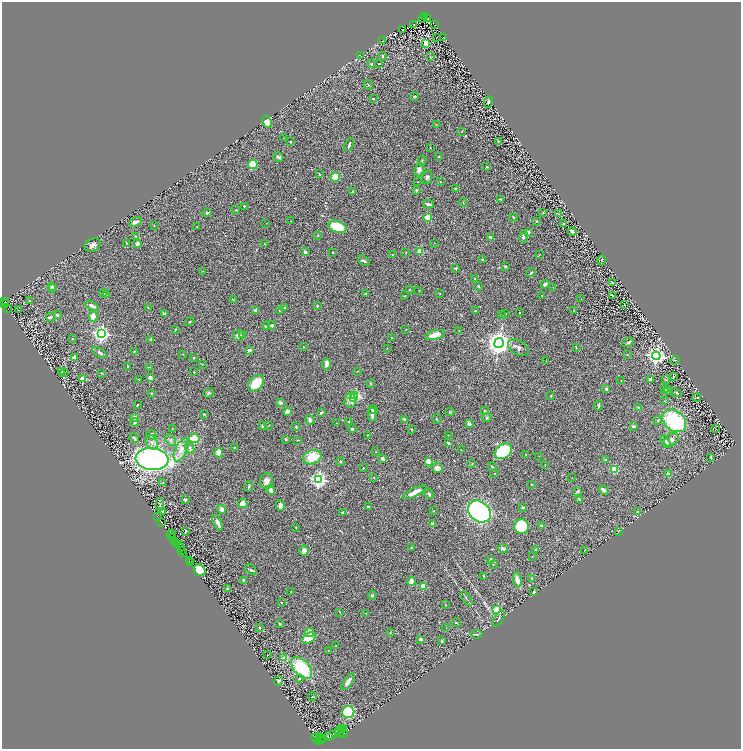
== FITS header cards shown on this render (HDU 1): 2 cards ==
NAXIS1  =                 1478
NAXIS2  =                 1493

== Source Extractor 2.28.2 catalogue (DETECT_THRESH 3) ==
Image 1478 x 1493 px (HDU 1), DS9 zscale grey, zoomed out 1/2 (1 PNG px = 2 x 2 image px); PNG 743 x 751 px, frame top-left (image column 2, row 1493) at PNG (2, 2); each listed source drawn as its Kron ellipse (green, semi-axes under 4 px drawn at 4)
Background 0.862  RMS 0.067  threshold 0.201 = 3 sigma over >= 5 px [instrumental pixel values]
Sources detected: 386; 35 cannot appear on this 1/2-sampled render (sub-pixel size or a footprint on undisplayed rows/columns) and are neither listed nor drawn; the other 351 listed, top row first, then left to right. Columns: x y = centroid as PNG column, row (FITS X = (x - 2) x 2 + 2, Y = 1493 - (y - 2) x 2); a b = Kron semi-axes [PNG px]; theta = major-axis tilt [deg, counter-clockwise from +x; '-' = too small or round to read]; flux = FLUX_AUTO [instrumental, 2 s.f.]
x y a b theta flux
425 16 2 2 - 9
423 19 2 1 - 3.9
428 19 2 2 - 2.7
414 25 2 1 - 3.7
435 25 2 1 - 2.9
402 29 2 1 - 3.8
437 37 2 1 - 3
443 37 3 1 - 3.1
382 41 2 1 - 3.4
426 43 4 3 - 140
360 55 3 1 - 3.6
382 56 4 3 - 12
430 56 2 2 - 5.3
371 64 2 2 - 9.2
379 64 2 1 - 3.3
368 85 5 2 - 9.2
415 96 4 3 - 13
373 99 2 2 - 20
488 102 6 2 81 21
267 122 6 4 -64 130
436 125 3 2 - 5.9
462 131 2 1 - 3.6
284 138 2 1 - 3.9
290 141 2 2 - 11
498 141 3 2 - 8.1
349 145 6 2 69 29
430 148 2 1 - 5.8
278 157 5 4 - 21
439 157 3 3 - 10
422 161 5 2 - 10
253 164 5 4 - 250
487 167 3 2 - 6.9
419 170 7 4 80 48
319 174 4 3 - 9.3
335 177 5 4 - 180
427 177 7 5 74 29
418 182 2 1 - 5.8
440 182 2 2 - 9.8
455 188 3 2 - 13
416 190 3 3 - 15
352 191 4 2 - 14
500 199 4 3 - 8.4
463 202 4 2 - 5.9
428 204 5 2 - 30
244 206 2 2 - 16
236 210 3 2 - 7.9
207 213 4 3 - 18
543 213 3 2 - 6.1
558 214 2 2 - 4.7
427 218 3 3 - 140
513 218 4 2 - 7.1
290 221 2 1 - 5.3
537 221 2 2 - 12
135 222 7 4 24 51
266 223 2 1 - 4
563 224 3 2 - 12
154 226 2 2 - 3.5
197 226 2 2 - 4.1
337 227 9 5 -19 350
529 232 2 2 - 66
572 232 4 2 - 22
318 235 3 2 - 6
136 236 3 3 - 11
523 236 6 4 86 30
490 237 3 2 - 15
126 243 2 2 - 6.1
137 243 3 3 - 65
435 243 2 1 - 2.9
264 244 2 2 - 3.8
93 245 8 6 27 49
420 251 3 2 - 380
305 252 3 3 - 37
333 252 2 2 - 9.8
406 252 4 1 - 4.1
393 255 2 2 - 4.3
539 255 3 2 - 4.7
482 259 2 2 - 9.2
601 260 5 3 - 12
364 261 6 3 -41 18
505 266 3 2 - 15
456 268 3 3 - 16
203 271 3 2 - 4
531 273 5 2 - 19
475 278 2 2 - 5.9
612 283 3 2 - 8.1
545 284 5 3 - 27
52 286 4 3 - 39
479 286 3 2 - 13
52 288 3 3 - 60
553 288 2 1 - 4.5
410 289 3 2 - 6
419 291 3 2 - 4.8
103 293 4 2 - 6.5
366 294 4 2 - 14
440 294 3 2 - 7
106 295 3 3 - 11
612 295 2 1 - 5.9
405 296 3 2 - 5.7
542 296 2 1 - 4.7
581 299 2 1 - 3.9
233 300 3 2 - 14
29 301 3 2 - 15
4 302 2 2 - 110
6 302 2 1 - 110
5 304 2 1 - 48
624 304 3 1 - 5.8
92 306 7 3 -26 56
317 306 3 2 - 16
148 308 3 2 - 5.9
284 308 4 2 - 9.7
7 309 2 1 - 16
19 310 2 1 - 8
256 310 4 2 - 26
279 311 3 2 - 9
475 311 2 2 - 13
574 311 2 2 - 8.5
506 313 2 2 - 5.3
519 313 2 2 - 7.8
164 314 4 3 - 19
57 315 2 2 - 53
502 315 2 2 - 15
93 316 5 3 - 97
50 317 4 3 - 34
190 322 5 3 - 12
272 325 4 3 - 21
266 326 4 3 - 14
175 329 3 2 - 7.8
406 330 2 1 - 3.9
459 331 2 1 - 6.1
101 334 4 4 - 4100
242 334 4 3 - 15
435 335 10 4 14 130
238 336 5 5 - 28
392 338 2 2 - 11
73 339 2 2 - 20
151 340 3 2 - 16
628 342 6 3 28 23
499 343 5 4 - 13000
303 347 3 2 - 8.3
387 348 2 2 - 5.2
518 348 11 7 -31 53
576 348 3 2 - 7.7
249 350 3 2 - 42
134 351 3 2 - 8.5
100 353 8 3 -33 24
183 354 3 2 - 4.4
627 354 3 2 - 5.6
656 356 4 4 - 5200
74 358 3 3 - 64
194 358 2 2 - 9.2
675 360 4 2 - 6.1
546 361 2 2 - 3.5
202 364 3 2 - 5.6
326 364 5 3 - 92
128 366 3 2 - 6.9
149 367 3 2 - 8.6
357 371 2 2 - 4.3
62 372 2 1 - 7.2
64 372 2 1 - 3.3
194 372 3 2 - 7.6
102 373 3 2 - 6.8
673 377 4 3 - 14
150 378 2 2 - 130
83 379 3 2 - 300
139 379 2 1 - 8.4
650 379 4 3 - 18
621 380 2 1 - 9.6
666 380 4 2 - 9.5
256 383 9 6 47 300
370 384 3 3 - 9.9
606 389 2 2 - 71
664 389 4 3 - 13
668 391 4 4 - 24
151 393 3 3 - 11
209 393 5 4 - 17
676 393 6 2 -27 13
355 396 4 3 - 980
551 396 3 2 - 7.5
697 397 4 2 - 7.2
353 398 2 2 - 310
350 400 7 5 88 160
664 401 3 2 - 5.5
280 402 3 3 - 25
137 405 2 2 - 21
598 406 5 3 - 13
638 408 3 3 - 22
373 409 5 4 - 19
287 411 4 4 - 59
485 411 3 2 - 10
450 412 4 3 - 11
321 413 3 2 - 18
204 414 3 2 - 8.4
372 415 7 4 85 47
135 418 4 3 - 100
487 418 5 4 - 22
437 419 5 2 - 7.8
310 420 5 4 - 38
404 420 3 3 - 34
658 420 4 3 - 14
674 421 13 10 -40 940
135 422 4 3 - 31
349 422 2 2 - 11
336 423 2 2 - 5
469 424 4 3 - 35
263 426 3 3 - 26
269 426 2 2 - 5.2
634 426 4 3 - 30
296 427 4 3 - 16
716 428 2 1 - 2.9
172 429 2 1 - 3.7
352 429 4 3 - 17
411 429 3 2 - 9.1
151 435 5 4 - 30
368 435 3 2 - 6.2
448 435 2 2 - 4.1
134 438 5 3 - 20
194 439 5 4 - 200
285 439 4 2 - 8
171 440 6 4 -50 32
297 440 3 2 - 5.6
671 440 8 6 40 56
152 442 8 5 -60 55
666 442 7 4 -62 36
448 443 4 3 - 18
190 448 6 3 -69 26
235 448 3 3 - 8.2
181 450 12 5 66 100
461 450 2 1 - 3.5
376 451 2 1 - 3.7
503 451 9 7 37 590
219 453 4 4 - 92
526 454 3 2 - 16
539 456 3 2 - 4.4
312 457 9 7 18 280
711 457 3 2 - 15
152 459 16 11 -6 4100
382 459 3 3 - 33
606 459 4 3 - 15
340 461 4 3 - 10
428 461 3 2 - 260
472 463 2 2 - 5.6
545 465 2 2 - 5.1
492 466 4 2 - 10
363 468 2 2 - 9.2
437 468 5 5 - 70
615 469 3 3 - 500
494 473 2 2 - 6.5
668 474 2 2 - 87
374 477 2 2 - 6.8
572 478 2 1 - 3.3
319 479 4 4 - 3600
267 481 8 6 84 68
163 483 2 2 - 8.4
531 484 3 2 - 4.8
249 486 5 2 - 15
271 490 5 3 - 62
604 490 5 3 - 39
578 491 3 3 - 11
414 492 13 3 26 140
429 494 5 3 - 22
579 499 3 2 - 13
185 500 3 3 - 16
243 503 4 4 - 110
160 505 6 3 86 22
280 506 5 3 - 59
368 506 2 2 - 35
523 507 3 3 - 15
222 509 5 3 - 69
163 511 2 2 - 16
433 511 3 2 - 4.4
479 511 12 10 -40 3800
638 512 4 3 - 23
343 513 2 2 - 30
157 516 2 1 - 30
162 522 2 1 - 53
218 523 8 3 -65 52
432 524 2 2 - 76
541 525 2 2 - 41
521 527 7 7 - 700
296 528 3 2 - 5.3
185 531 3 2 - 17
619 531 3 1 - 3.5
172 534 2 1 - 32
170 535 2 1 - 6.2
173 537 4 1 - 69
175 541 2 1 - 13
176 543 2 1 - 140
180 544 3 1 - 61
181 547 3 1 - 120
411 548 3 3 - 12
503 548 5 3 - 27
536 549 3 2 - 11
182 550 2 1 - 100
584 550 2 1 - 4.6
304 551 5 4 - 65
184 553 2 1 - 67
532 557 2 2 - 4.9
490 559 3 2 - 9.3
189 561 2 1 - 30
190 562 3 2 - 32
493 565 2 2 - 6.2
200 570 6 5 - 330
251 570 7 3 -34 21
483 576 3 2 - 7.5
532 579 3 3 - 33
244 580 3 3 - 37
517 580 7 3 -78 110
411 581 4 3 - 96
423 586 3 2 - 310
228 588 3 3 - 19
291 592 2 1 - 3.9
534 592 4 2 - 13
372 595 4 4 - 20
467 599 8 2 -54 16
282 602 2 2 - 9.3
445 605 2 1 - 3.1
497 609 3 3 - 550
340 612 3 2 - 6
366 613 2 2 - 8.7
499 619 9 4 58 31
456 623 5 2 - 9.9
279 624 3 3 - 12
259 628 3 2 - 7.2
446 628 4 2 - 10
309 633 4 4 - 140
390 633 3 2 - 5.7
476 634 6 2 6 12
309 638 7 5 37 210
420 639 3 3 - 24
442 641 3 2 - 11
335 646 2 1 - 6
328 650 2 2 - 3.9
268 655 2 1 - 4.6
283 658 2 2 - 55
302 668 13 7 -47 640
300 678 3 3 - 12
279 681 5 3 - 22
348 682 9 3 56 69
312 697 4 2 - 7.4
348 712 6 6 - 750
341 729 2 1 - 170
344 729 4 2 - 220
340 731 6 2 -75 1900
343 733 5 2 - 490
331 735 5 3 - 1600
319 736 2 1 - 98
329 737 3 1 - 180
315 738 2 2 - 110
322 739 2 1 - 5.7
321 741 2 1 - 320
318 742 4 2 - 270
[35 sub-pixel or undisplayed-footprint detections neither listed nor drawn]